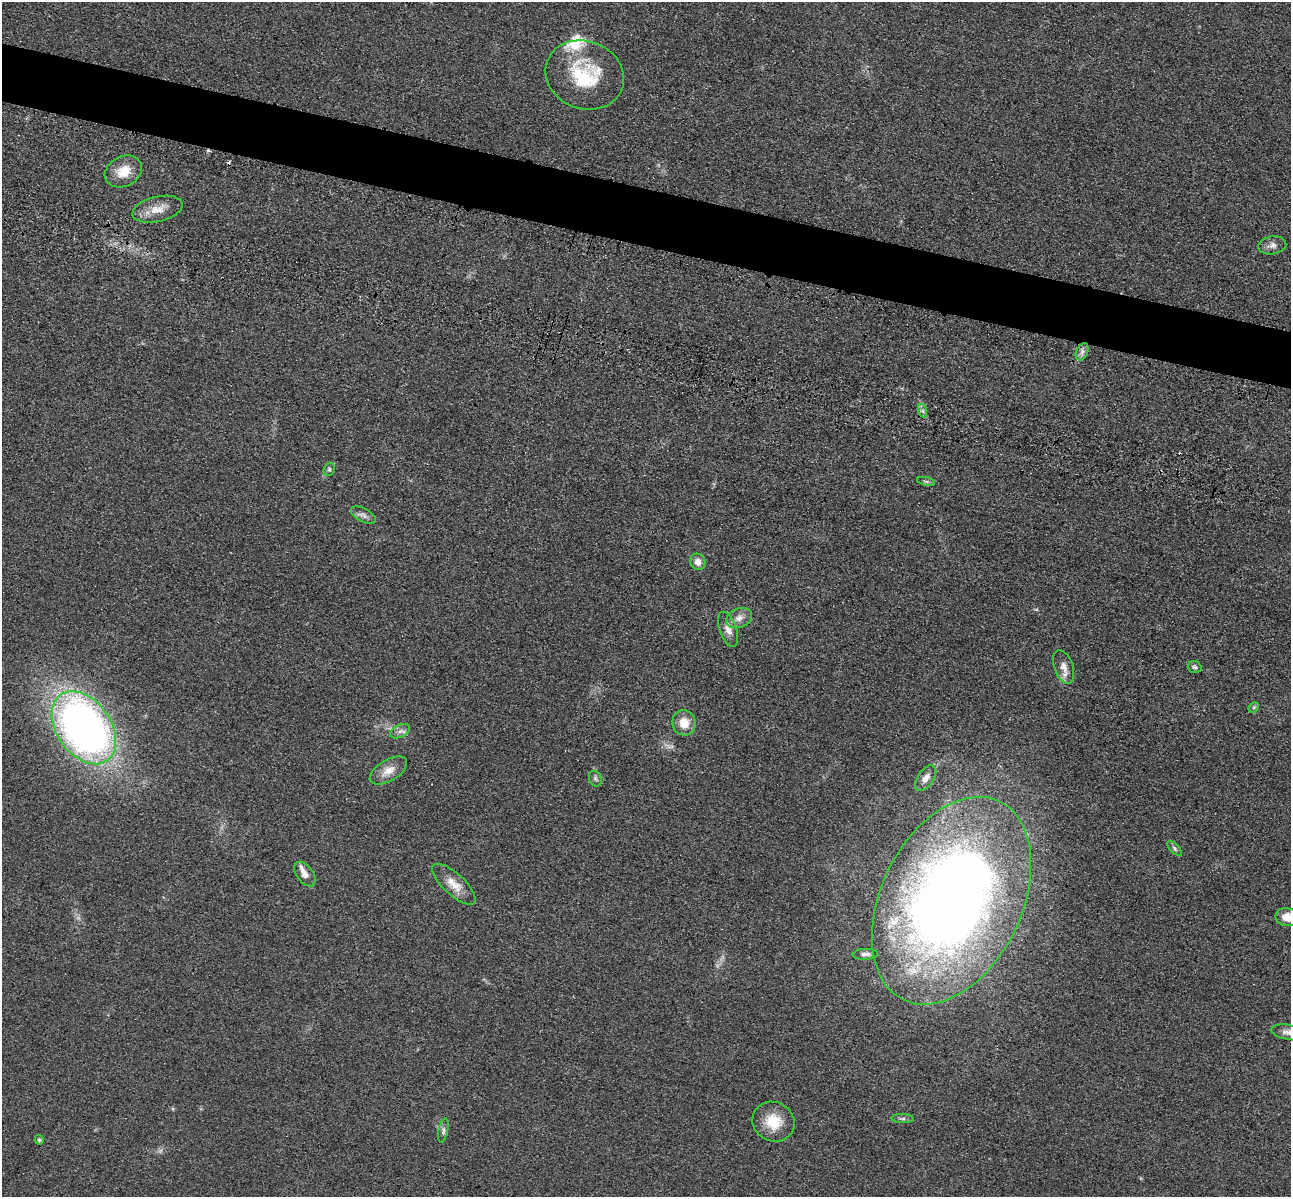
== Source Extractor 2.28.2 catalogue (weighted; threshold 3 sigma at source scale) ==
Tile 11 of 4 x 4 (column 3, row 3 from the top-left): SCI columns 2751-4039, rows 1591-2785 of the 5350 x 5365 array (HDU 1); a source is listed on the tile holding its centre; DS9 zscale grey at full resolution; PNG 1293 x 1199 px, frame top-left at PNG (2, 2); each listed source drawn as its Kron ellipse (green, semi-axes under 4 px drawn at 4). Shown black and unused: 5% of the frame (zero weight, under 3 of 4 exposures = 9% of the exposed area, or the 3 px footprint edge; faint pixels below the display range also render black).
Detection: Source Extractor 2.28.2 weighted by HDU 2 'WHT'; one run over the whole footprint, this tile lists its part. Background 0.0477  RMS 0.0085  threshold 0.0383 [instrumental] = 3 sigma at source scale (4.5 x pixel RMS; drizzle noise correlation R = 1.50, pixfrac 1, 0.05/0.05 arcsec/px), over >= 5 px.
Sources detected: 39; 1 too faint to see at this stretch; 3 cosmic-ray / hot-pixel residue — neither listed nor drawn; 3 inside a brighter listed object's ellipse — not listed separately; the other 32 listed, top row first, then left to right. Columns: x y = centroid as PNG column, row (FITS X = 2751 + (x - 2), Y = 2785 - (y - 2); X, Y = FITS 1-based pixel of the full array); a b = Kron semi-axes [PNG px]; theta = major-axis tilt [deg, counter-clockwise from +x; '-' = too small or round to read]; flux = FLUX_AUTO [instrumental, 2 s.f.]
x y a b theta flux
585 75 40 34 -21 56
123 171 19 15 27 15
158 209 25 12 13 12
1272 245 14 9 8 4.4
1082 352 9 5 66 3
923 411 7 4 -71 1.8
329 469 7 5 69 1.6
926 481 9 3 -13 1.5
363 515 13 6 -28 3.8
698 562 8 7 - 5.5
739 618 13 9 23 6.3
728 629 18 8 -71 7
1064 667 17 9 -70 6.9
1195 667 7 6 - 1.7
1254 707 6 4 46 1.2
684 723 12 11 - 12
84 728 40 27 -54 570
400 731 11 6 24 3.4
388 771 21 10 31 10
926 778 15 7 55 5.6
595 779 8 6 -65 2
1175 849 9 4 -46 1.8
305 874 14 8 -52 6.2
454 884 28 10 -43 12
951 901 110 70 64 930
1287 917 11 9 -13 9.7
865 954 12 5 3 2.8
1289 1032 19 7 -10 6.4
902 1119 11 4 -2 2.1
774 1122 21 19 -29 21
443 1131 12 4 78 2.3
39 1140 5 4 - 1.2
Isophote crosses this tile's border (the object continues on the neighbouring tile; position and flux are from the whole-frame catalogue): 2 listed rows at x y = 1287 917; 1289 1032